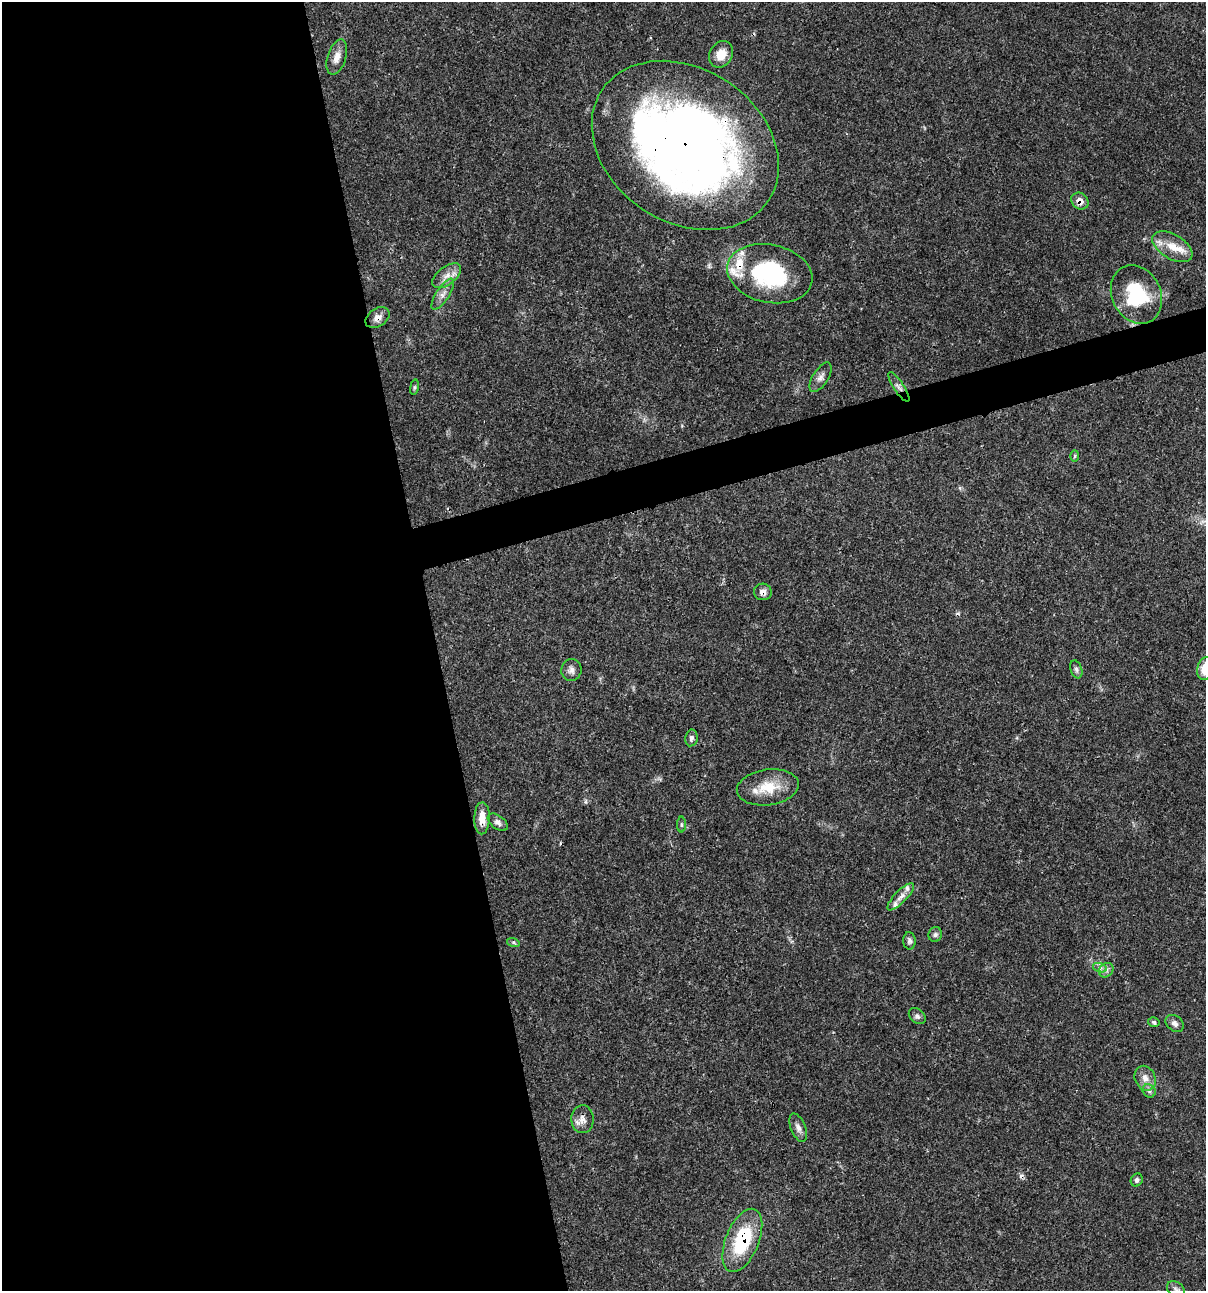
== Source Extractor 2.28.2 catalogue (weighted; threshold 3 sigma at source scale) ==
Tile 9 of 4 x 4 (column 1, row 3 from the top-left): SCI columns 101-1304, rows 1294-2582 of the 4963 x 5162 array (HDU 1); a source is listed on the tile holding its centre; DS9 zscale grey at full resolution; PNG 1208 x 1293 px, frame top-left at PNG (2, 2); each listed source drawn as its Kron ellipse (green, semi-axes under 4 px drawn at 4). Shown black and unused: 38% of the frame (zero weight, under 3 of 4 exposures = <1% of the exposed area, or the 3 px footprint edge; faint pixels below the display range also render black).
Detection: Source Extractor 2.28.2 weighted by HDU 2 'WHT'; one run over the whole footprint, this tile lists its part. Background 0.0314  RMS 0.002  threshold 0.0091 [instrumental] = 3 sigma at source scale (4.5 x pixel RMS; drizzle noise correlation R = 1.50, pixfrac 1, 0.0396/0.0396 arcsec/px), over >= 5 px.
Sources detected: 49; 3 cosmic-ray / hot-pixel residue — neither listed nor drawn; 7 inside a brighter listed object's ellipse — not listed separately; the other 39 listed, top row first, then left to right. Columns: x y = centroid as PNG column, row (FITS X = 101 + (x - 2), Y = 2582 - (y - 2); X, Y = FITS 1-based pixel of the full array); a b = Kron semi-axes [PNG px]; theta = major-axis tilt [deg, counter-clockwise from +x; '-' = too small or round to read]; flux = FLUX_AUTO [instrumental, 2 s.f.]
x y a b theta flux
721 54 14 11 59 2.8
337 57 18 9 73 1.9
685 145 100 77 -34 220
1080 201 9 7 -42 1.8
1172 247 22 12 -31 3.6
770 274 43 29 -12 22
447 276 17 9 37 1.9
443 294 18 6 57 1.5
1136 295 30 24 -63 13
378 318 13 9 35 1.4
821 377 17 7 58 1.1
414 387 8 4 82 0.34
899 387 17 5 -56 0.91
1075 456 6 4 88 0.25
763 592 9 8 - 1.2
1076 669 9 5 -72 0.62
1205 669 11 7 78 3.7
571 670 11 10 - 1.1
691 738 8 6 79 0.66
768 787 31 18 8 5.7
482 818 16 7 89 2.6
498 822 11 6 -37 0.9
681 825 8 4 -90 0.31
901 897 18 6 45 1.4
935 934 7 6 - 0.57
909 941 9 6 -87 0.58
513 942 6 4 -18 0.36
1100 968 7 4 -18 0.53
1106 970 8 6 46 0.75
917 1016 9 7 -42 0.59
1154 1022 6 4 -17 0.4
1175 1023 10 7 -39 0.97
1145 1078 13 10 -66 1.8
1149 1091 7 6 - 0.62
582 1119 14 11 -89 1.6
798 1128 15 7 -68 1.2
1137 1180 6 6 - 0.6
742 1240 33 16 68 14
1176 1289 10 7 -37 0.68
Overlapping masked pixels (flux is a lower limit): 8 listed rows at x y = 685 145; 1080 201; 770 274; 378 318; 899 387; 763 592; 482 818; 742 1240
Isophote crosses this tile's border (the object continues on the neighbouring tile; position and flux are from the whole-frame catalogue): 2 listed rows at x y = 1205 669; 1176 1289